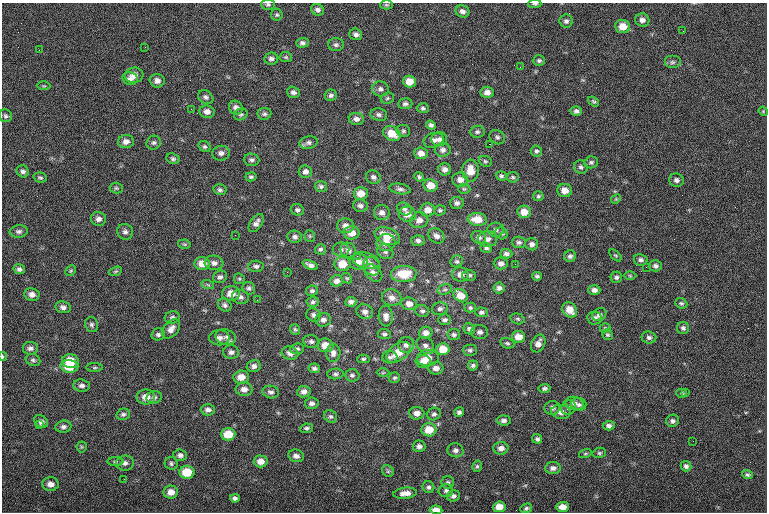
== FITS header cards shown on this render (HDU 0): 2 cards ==
NAXIS1  =                  765
NAXIS2  =                  510

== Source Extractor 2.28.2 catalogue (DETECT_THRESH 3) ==
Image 765 x 510 px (HDU 0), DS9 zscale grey, 1 PNG px = 1 image px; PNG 769 x 514 px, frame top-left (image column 1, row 510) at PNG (2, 3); each listed source drawn as its Kron ellipse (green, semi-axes under 4 px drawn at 4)
Background -0.693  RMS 8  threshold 24.1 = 3 sigma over >= 5 px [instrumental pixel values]
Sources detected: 299; all 299 listed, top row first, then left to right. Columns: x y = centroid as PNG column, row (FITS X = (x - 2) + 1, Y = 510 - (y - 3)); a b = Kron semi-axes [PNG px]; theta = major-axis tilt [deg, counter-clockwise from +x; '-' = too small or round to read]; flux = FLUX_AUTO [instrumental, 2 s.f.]
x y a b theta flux
268 4 7 5 -1 1100
535 4 6 3 1 880
386 5 6 4 -1 760
318 10 7 5 -28 1900
463 11 7 6 - 2200
277 15 6 5 - 920
642 20 7 6 - 2300
566 21 7 6 - 1600
623 26 7 6 - 6900
683 31 3 2 - 400
356 34 6 5 - 1800
302 43 6 5 - 1500
336 45 8 6 -1 1400
145 47 3 3 - 570
39 50 2 2 - 1200
286 57 6 5 - 900
271 59 7 6 - 1700
539 61 6 5 - 1100
672 62 8 6 0 1600
520 67 2 2 - 270
134 75 9 7 6 4100
130 78 8 6 -12 2200
157 81 7 6 - 2500
409 82 6 6 - 6000
44 86 7 3 -1 630
380 89 8 7 - 1900
293 92 6 5 - 1700
487 92 6 5 - 2900
331 95 6 5 - 1600
206 97 8 6 -29 1400
387 98 7 5 22 870
594 101 6 4 -37 910
405 104 7 5 5 1500
236 108 7 6 - 2300
423 108 6 5 - 1100
191 109 3 2 - 550
576 111 5 5 - 1500
763 111 5 3 - 470
207 112 7 6 - 2600
241 114 7 5 23 1100
264 114 7 6 - 1300
379 115 8 6 -14 1700
6 116 6 6 - 1200
356 119 7 6 - 2200
431 125 5 4 - 1300
403 131 7 6 - 1100
477 132 7 6 - 1300
392 133 9 7 -28 8300
497 137 8 6 -39 1400
439 139 8 7 - 2000
434 140 10 7 14 2800
126 141 8 6 8 2700
154 143 7 6 - 1400
308 143 9 6 11 1800
489 144 2 2 - 3500
205 147 6 5 - 1000
443 150 8 7 - 2200
536 151 6 5 - 1200
221 153 8 7 - 2300
421 153 7 6 - 3700
173 159 7 5 -23 1200
252 160 8 6 -4 1500
485 161 7 5 -25 980
591 162 7 6 - 1200
581 167 7 6 - 1300
445 169 6 6 - 2400
23 171 6 6 - 1600
470 171 11 8 -86 7200
305 172 7 6 - 2200
501 176 5 4 - 1000
251 177 6 4 12 1100
373 177 7 6 - 1700
419 177 5 4 - 1100
513 177 6 5 - 940
40 178 7 5 -14 970
460 180 8 7 - 3400
676 180 7 6 - 1800
431 185 7 6 - 5800
321 186 6 5 - 1300
116 188 6 5 - 960
400 189 11 5 -10 1600
464 189 6 5 - 810
220 190 7 5 -13 1200
565 191 7 6 - 4900
361 193 7 6 - 5500
538 196 5 5 - 940
616 199 5 4 - 650
457 203 6 6 - 1600
360 206 7 6 - 1800
405 209 7 6 - 1700
297 210 7 5 -23 1400
428 210 7 6 - 4600
440 210 6 5 - 1000
524 212 7 6 - 5800
382 213 8 7 - 2400
407 214 8 7 - 3700
99 219 7 7 - 2200
477 219 9 6 -5 7700
419 220 9 8 - 3100
256 223 10 6 54 2400
346 226 8 7 - 3100
496 230 8 7 - 1700
19 231 9 6 6 1600
125 232 8 7 - 1800
352 233 8 6 7 4700
501 233 6 5 - 1100
235 235 2 2 - 1300
310 236 6 5 - 770
387 236 13 8 -21 7700
436 236 8 7 - 2300
295 237 7 6 - 1700
479 237 7 6 - 1600
488 239 9 8 - 2800
418 241 7 5 -4 1700
386 242 9 8 - 4600
519 242 7 6 - 1500
184 244 6 4 -11 780
532 244 6 6 - 2200
486 248 6 5 - 1100
320 249 5 5 - 1100
341 249 8 7 - 1500
348 250 8 7 - 2200
385 252 8 7 - 1500
506 254 6 4 -1 1600
615 255 7 4 -44 710
357 256 2 2 - 1100
570 256 6 5 - 1500
641 260 7 5 -11 1600
366 261 14 8 -14 3100
457 261 6 6 - 1100
358 262 9 8 - 3200
202 263 8 6 -3 6000
214 263 9 7 -3 2300
501 263 7 6 - 2300
342 264 8 7 - 8300
515 264 2 2 - 1900
310 265 8 4 -21 2100
256 266 7 5 -4 1600
372 266 9 8 - 2300
655 266 6 5 - 1600
646 267 2 2 - 1000
19 269 6 5 - 1500
71 271 6 4 45 720
115 271 7 4 19 800
287 272 2 2 - 3900
373 273 10 7 -42 2700
404 274 13 8 2 13000
460 274 8 7 - 3100
469 275 7 5 1 1400
537 276 5 4 - 1100
630 276 6 4 -1 580
220 277 7 6 - 1700
616 277 6 5 - 1300
347 278 6 4 -41 710
239 279 6 5 - 740
337 281 6 5 - 2300
208 285 6 4 -19 830
249 288 6 6 - 1300
499 288 5 5 - 1800
445 289 7 5 16 1200
594 290 6 5 - 2100
312 291 6 5 - 1200
32 294 7 6 - 2800
231 294 9 7 2 5800
461 296 7 6 - 6900
240 297 8 6 -19 1800
392 298 10 8 -15 3400
257 300 2 2 - 260
313 302 6 5 - 1100
351 302 5 5 - 1800
681 303 6 5 - 970
409 304 7 6 - 3300
225 305 7 6 - 1500
63 307 8 6 -10 2000
470 308 5 5 - 1000
440 309 8 6 14 1600
570 310 8 6 -50 6500
422 311 7 5 -19 1200
365 312 8 7 - 2400
481 312 6 5 - 1300
313 315 7 6 - 1600
599 315 7 6 - 1900
386 316 10 7 -84 2800
172 317 7 6 - 1400
594 318 7 6 - 1700
518 319 7 5 -16 930
323 320 8 7 - 2100
445 320 6 5 - 1400
92 325 8 6 -67 1300
605 328 5 4 - 710
683 328 6 6 - 1400
171 329 11 7 48 3400
295 329 5 5 - 870
469 329 6 5 - 1300
480 332 8 7 - 1800
426 333 7 6 - 2600
158 334 7 6 - 1400
384 334 7 5 -6 1100
454 335 6 5 - 1200
608 335 6 5 - 880
226 337 10 7 -13 1900
518 337 6 6 - 5300
649 337 7 6 - 1500
219 338 10 7 0 2700
311 341 8 6 -11 1600
507 343 7 5 -18 1000
538 343 9 6 64 3200
325 345 8 7 - 5900
406 345 8 7 - 2200
425 345 10 7 -40 2200
30 348 7 6 - 1800
297 349 7 5 7 1200
443 349 6 6 - 8400
470 350 7 5 -2 1200
231 352 8 6 0 1900
398 352 13 8 35 8900
290 353 8 6 -14 2800
333 353 9 7 86 2400
2 356 4 2 - 500
390 357 7 6 - 1600
428 358 11 8 6 6100
363 359 6 4 1 900
33 360 7 6 - 1200
70 361 8 7 - 11000
423 362 7 6 - 3300
473 365 5 5 - 1100
69 366 9 6 -8 10000
254 366 7 6 - 1900
95 368 8 4 0 750
314 368 6 4 -11 1400
436 368 7 6 - 2600
383 373 6 4 1 630
335 374 8 5 3 1300
352 375 7 6 - 1400
241 377 8 6 6 5200
394 378 6 5 - 850
81 385 8 6 -6 1900
544 388 6 4 7 1200
244 389 8 7 - 3100
271 392 8 6 -11 1600
304 392 7 6 - 2500
682 393 5 4 - 740
686 393 3 2 - 890
146 397 9 7 0 4900
154 397 7 6 - 1400
312 403 7 5 8 1700
575 403 9 6 -17 2200
579 405 8 6 -3 1600
552 408 8 7 - 1900
568 408 8 7 - 1400
208 410 7 6 - 1900
459 412 5 4 - 1400
561 412 10 7 -12 3500
417 413 7 6 - 3400
123 414 7 5 14 1300
434 414 7 6 - 1400
331 417 7 5 -40 1200
504 420 7 5 -5 1600
673 421 6 6 - 1500
41 422 7 5 -33 2000
39 425 4 3 - 690
609 426 6 5 - 1600
63 427 8 6 8 1600
307 428 6 4 8 1100
429 430 7 6 - 9400
228 434 7 6 - 9500
537 439 5 4 - 1300
693 441 2 2 - 1500
419 446 6 6 - 2000
82 447 5 5 - 700
501 448 7 6 - 2700
455 450 8 7 - 2100
599 453 7 5 14 1000
585 454 6 4 17 790
180 455 7 5 -5 1900
296 456 8 6 -12 2300
115 461 8 4 0 1100
261 461 7 6 - 4100
125 463 9 7 5 2000
171 463 6 6 - 1200
477 466 6 4 73 890
686 466 5 5 - 1500
553 468 8 6 6 2000
388 471 6 5 - 960
187 472 7 6 - 12000
747 475 5 4 - 1000
124 479 2 2 - 380
448 482 6 6 - 1200
50 484 8 7 - 3300
428 487 6 5 - 1400
446 491 7 6 - 1300
171 492 7 6 - 4000
405 493 12 5 7 3900
453 496 6 5 - 1600
235 498 5 4 - 1500
499 507 6 5 - 6100
562 507 7 5 2 3800
526 508 6 4 21 970
436 510 6 4 -4 4500
At the frame edge (FLAGS 8, measured only in part): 4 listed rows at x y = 268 4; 535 4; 2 356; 436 510